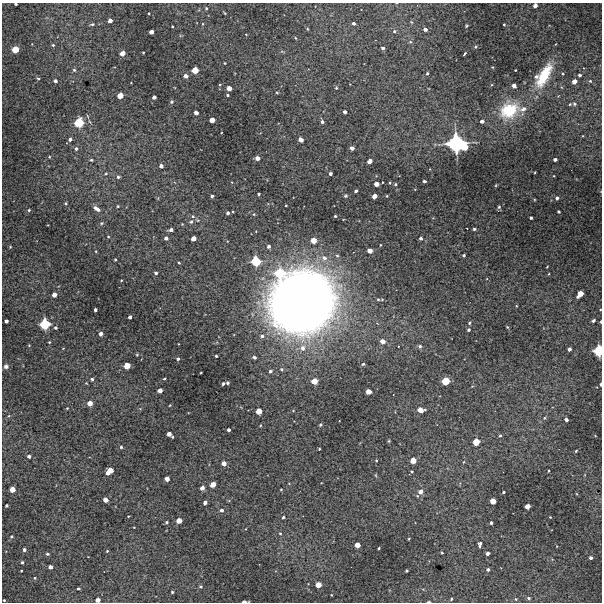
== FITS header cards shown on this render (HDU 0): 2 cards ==
NAXIS1  =                  600 / Width of image
NAXIS2  =                  600 / Height of image

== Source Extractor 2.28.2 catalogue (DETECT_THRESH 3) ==
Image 600 x 600 px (HDU 0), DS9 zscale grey, 1 PNG px = 1 image px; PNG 604 x 604 px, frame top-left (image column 1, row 600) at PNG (2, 3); no overlay
Background 4950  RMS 170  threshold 522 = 3 sigma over >= 5 px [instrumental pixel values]
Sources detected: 235; all 235 listed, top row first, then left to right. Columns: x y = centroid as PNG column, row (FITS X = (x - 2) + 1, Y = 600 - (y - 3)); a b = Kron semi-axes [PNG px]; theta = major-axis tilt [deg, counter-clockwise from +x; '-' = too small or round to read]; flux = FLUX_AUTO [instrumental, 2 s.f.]
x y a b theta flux
16 4 3 3 - 1.5e+04
535 5 4 3 - 5.4e+04
206 8 4 4 - 1.2e+04
149 13 3 2 - 1.1e+04
225 13 4 3 - 1.0e+04
110 20 4 4 - 6.1e+04
411 22 4 3 - 9.7e+03
354 23 3 3 - 2.6e+04
92 24 6 4 10 1.9e+04
504 24 3 2 - 1.0e+04
172 26 2 2 - 1.0e+04
466 26 4 3 - 1.2e+04
307 29 4 3 - 9.9e+03
425 29 4 3 - 3.7e+04
394 31 5 4 - 1.9e+04
151 32 4 4 - 6.4e+04
295 38 5 3 - 1.0e+04
410 42 5 5 - 1.5e+04
53 45 4 4 - 1.3e+04
475 47 5 3 - 1.3e+04
383 48 3 3 - 2.5e+04
15 49 5 5 - 1.8e+05
143 52 3 2 - 8.6e+03
122 53 4 4 - 9.6e+04
465 54 4 2 - 1.9e+04
225 63 3 2 - 9.0e+03
74 70 4 4 - 1.7e+04
195 70 5 5 - 1.8e+05
515 70 2 2 - 7.4e+03
427 73 3 3 - 1.6e+04
544 75 29 11 61 4.0e+05
580 75 3 3 - 2.3e+04
185 76 4 3 - 5.5e+04
536 76 5 4 - 1.8e+04
38 78 3 3 - 1.7e+04
55 81 3 3 - 3.1e+04
574 81 4 4 - 7.9e+04
590 81 4 4 - 1.2e+04
220 84 4 2 - 8.8e+03
514 85 4 4 - 5.5e+04
229 88 4 4 - 9.3e+04
336 88 4 3 - 1.2e+04
277 92 4 3 - 1.0e+04
227 95 3 2 - 1.5e+04
120 96 5 4 - 1.4e+05
154 97 4 3 - 4.4e+04
171 102 4 4 - 1.9e+04
574 104 6 5 - 2.1e+04
523 109 9 6 23 5.4e+04
509 110 21 16 30 5.1e+05
345 112 4 3 - 3.7e+04
196 113 4 3 - 5.5e+04
88 116 6 3 -68 1.1e+04
212 120 4 4 - 9.8e+04
482 121 4 4 - 4.1e+04
322 122 4 3 - 2.5e+04
79 123 7 6 - 3.6e+05
70 139 4 4 - 2.9e+04
301 140 4 4 - 7.6e+04
456 143 11 11 - 1.4e+06
464 147 5 5 - 2.2e+05
352 148 4 4 - 5.1e+04
76 149 4 4 - 2.5e+04
49 157 4 3 - 1.0e+04
257 158 4 4 - 6.5e+04
555 159 3 3 - 3.4e+04
91 160 3 3 - 1.5e+04
370 161 4 4 - 7.2e+04
161 166 4 4 - 4.3e+04
330 173 3 3 - 2.7e+04
106 174 4 3 - 1.2e+04
118 177 4 3 - 2.0e+04
424 181 4 3 - 2.2e+04
382 182 2 2 - 6.6e+03
376 184 4 4 - 8.6e+04
395 184 3 3 - 1.3e+04
356 191 3 3 - 2.4e+04
259 194 3 3 - 1.6e+04
212 196 3 3 - 2.4e+04
346 196 4 3 - 1.6e+04
374 196 4 4 - 8.4e+04
387 196 3 3 - 1.0e+04
557 198 4 4 - 3.0e+04
65 203 3 3 - 1.3e+04
286 205 2 2 - 8.8e+03
118 206 3 3 - 1.0e+04
499 207 4 4 - 1.5e+04
97 209 9 4 -34 6.7e+04
29 210 4 3 - 1.3e+04
559 211 3 3 - 1.5e+04
228 213 3 3 - 2.4e+04
254 214 4 4 - 1.2e+04
193 216 5 4 - 1.8e+04
335 216 3 3 - 1.4e+04
531 218 3 3 - 1.9e+04
198 220 5 3 - 1.0e+04
191 222 6 5 - 2.0e+04
101 223 5 4 - 1.5e+04
182 224 3 3 - 7.7e+03
474 229 3 3 - 1.6e+04
171 230 4 3 - 3.6e+04
108 237 4 3 - 8.9e+03
166 238 4 3 - 3.1e+04
193 238 4 4 - 8.3e+04
421 238 4 4 - 2.2e+04
313 240 5 4 - 1.3e+05
269 246 4 4 - 3.1e+04
10 247 4 2 - 7.6e+03
96 251 4 2 - 8.2e+03
370 251 4 4 - 7.4e+04
464 255 3 3 - 1.9e+04
337 256 5 4 - 1.7e+04
324 258 7 6 - 5.5e+04
115 259 3 2 - 1.1e+04
256 261 7 6 - 4.0e+05
179 263 3 2 - 1.1e+04
547 267 3 2 - 7.8e+03
156 273 3 3 - 2.2e+04
279 273 8 7 - 4.0e+05
580 294 7 4 50 1.3e+05
54 295 4 4 - 7.1e+04
378 299 5 5 - 1.7e+04
302 302 54 50 35 1.2e+07
516 306 4 2 - 8.7e+03
95 310 3 3 - 2.9e+04
130 317 4 3 - 3.4e+04
6 321 4 3 - 3.7e+04
593 321 4 3 - 2.8e+04
601 322 3 2 - 1.4e+04
469 323 5 4 - 1.6e+04
45 324 7 6 - 4.5e+05
507 327 3 3 - 1.1e+04
55 328 4 4 - 2.3e+04
468 330 3 3 - 1.9e+04
101 334 4 3 - 5.7e+04
262 336 5 4 - 2.5e+04
382 341 5 4 - 7.6e+04
49 342 3 3 - 1.0e+04
29 345 3 3 - 9.0e+03
420 346 5 4 - 2.2e+04
63 348 3 2 - 7.8e+03
303 348 8 8 - 7.7e+04
569 349 4 3 - 3.5e+04
598 351 7 6 - 4.8e+05
137 355 5 4 - 1.1e+04
216 356 3 3 - 1.5e+04
254 357 4 3 - 2.8e+04
178 359 4 3 - 2.3e+04
363 364 3 3 - 1.9e+04
6 366 6 5 - 3.5e+04
127 366 5 4 - 1.4e+05
281 369 5 4 - 1.4e+04
270 371 4 3 - 2.5e+04
201 372 2 2 - 7.9e+03
164 378 4 3 - 1.1e+04
92 379 4 3 - 2.3e+04
314 381 5 5 - 1.6e+05
446 381 5 5 - 2.6e+05
228 383 3 3 - 2.0e+04
223 384 4 3 - 2.6e+04
601 384 4 2 - 1.8e+04
160 390 4 4 - 7.1e+04
368 392 4 4 - 1.1e+05
90 403 4 4 - 9.9e+04
170 405 3 2 - 8.8e+03
67 408 3 3 - 8.8e+03
420 410 6 4 -9 1.1e+05
259 411 5 4 - 1.4e+05
544 418 4 4 - 1.3e+04
566 420 4 3 - 4.1e+04
294 421 2 2 - 5.2e+03
320 425 3 3 - 1.4e+04
229 430 3 3 - 3.2e+04
169 434 6 4 -42 6.8e+04
500 436 4 3 - 1.4e+04
389 441 4 3 - 1.1e+04
476 442 5 5 - 1.8e+05
121 447 3 3 - 1.7e+04
319 449 3 2 - 1.2e+04
576 451 3 2 - 1.3e+04
29 456 3 3 - 3.1e+04
376 460 3 3 - 1.1e+04
413 460 5 4 - 1.2e+05
463 462 4 2 - 7.6e+03
224 463 4 4 - 7.9e+04
109 471 7 4 46 1.7e+05
412 471 3 3 - 1.4e+04
548 471 2 2 - 8.8e+03
167 479 4 4 - 7.7e+04
213 484 4 4 - 1.2e+05
202 488 4 3 - 6.3e+04
12 489 4 4 - 1.2e+05
281 489 4 3 - 8.4e+03
420 492 6 5 - 6.8e+04
503 492 3 2 - 1.5e+04
105 500 4 4 - 8.0e+04
493 501 5 4 - 1.3e+05
205 503 4 3 - 4.6e+04
6 505 3 3 - 1.7e+04
527 506 4 4 - 9.8e+04
222 510 4 4 - 3.0e+04
128 516 3 2 - 7.3e+03
283 517 3 3 - 1.8e+04
550 517 3 2 - 8.1e+03
179 521 5 4 - 1.0e+05
166 522 3 3 - 1.6e+04
491 523 3 3 - 2.7e+04
280 533 4 4 - 1.3e+04
11 536 4 4 - 1.4e+04
409 539 3 2 - 9.6e+03
480 544 6 4 84 4.4e+04
357 545 4 4 - 1.1e+05
379 548 3 3 - 1.3e+04
24 549 3 3 - 2.8e+04
107 551 3 3 - 1.1e+04
442 553 3 2 - 1.1e+04
487 553 4 3 - 3.6e+04
47 554 4 3 - 1.5e+04
591 558 3 3 - 3.1e+04
22 562 3 3 - 1.9e+04
50 567 4 4 - 4.8e+04
488 569 4 4 - 2.3e+04
406 571 3 3 - 1.4e+04
35 578 4 3 - 1.1e+04
318 585 4 4 - 1.3e+05
201 587 4 4 - 1.6e+04
78 588 3 3 - 1.4e+04
172 592 3 3 - 1.4e+04
529 598 4 3 - 2.0e+04
451 599 3 3 - 1.5e+04
516 599 4 4 - 1.2e+04
4 600 3 3 - 1.1e+04
98 600 4 4 - 6.7e+04
244 601 4 2 - 4.1e+04
428 602 4 2 - 1.6e+04
At the frame edge (FLAGS 8, measured only in part): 8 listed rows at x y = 16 4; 535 5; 601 322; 598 351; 601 384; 98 600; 244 601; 428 602

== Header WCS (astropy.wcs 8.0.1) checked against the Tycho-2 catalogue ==
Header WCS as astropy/WCSLIB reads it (CRVAL/CRPIX/CD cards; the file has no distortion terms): RA---TAN/DEC--TAN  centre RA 04:09:52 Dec -56:07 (62.47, -56.12 deg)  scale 2 arcsec/px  FOV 20.0' x 20.0'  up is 0 deg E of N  parity normal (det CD < 0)
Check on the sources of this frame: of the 60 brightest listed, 5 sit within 3.0 arcsec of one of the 6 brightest Tycho-2 stars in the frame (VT <= 12.32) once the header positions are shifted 0.63 arcsec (0.46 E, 0.43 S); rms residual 1.03 arcsec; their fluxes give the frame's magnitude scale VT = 26.01 - 2.5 log10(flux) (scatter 0.14 mag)
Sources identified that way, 5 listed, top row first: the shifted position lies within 3.0 arcsec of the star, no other Tycho-2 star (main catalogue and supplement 1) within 6.0 arcsec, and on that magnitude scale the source's flux lands within +1.5 / -3 mag of the star's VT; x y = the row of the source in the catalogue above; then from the Tycho-2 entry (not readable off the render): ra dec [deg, ICRS J2000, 3 dp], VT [Tycho-2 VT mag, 2 dp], TYC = Tycho-2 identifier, HIP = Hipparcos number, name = IAU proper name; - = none
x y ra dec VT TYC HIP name
79 123 62.687 -56.019 12.32 8505-879-1 - -
456 143 62.313 -56.030 9.83 8505-900-1 - -
256 261 62.512 -56.096 12.15 8505-975-1 - -
45 324 62.722 -56.130 11.82 8505-1002-1 - -
598 351 62.170 -56.145 11.81 8504-223-1 - -